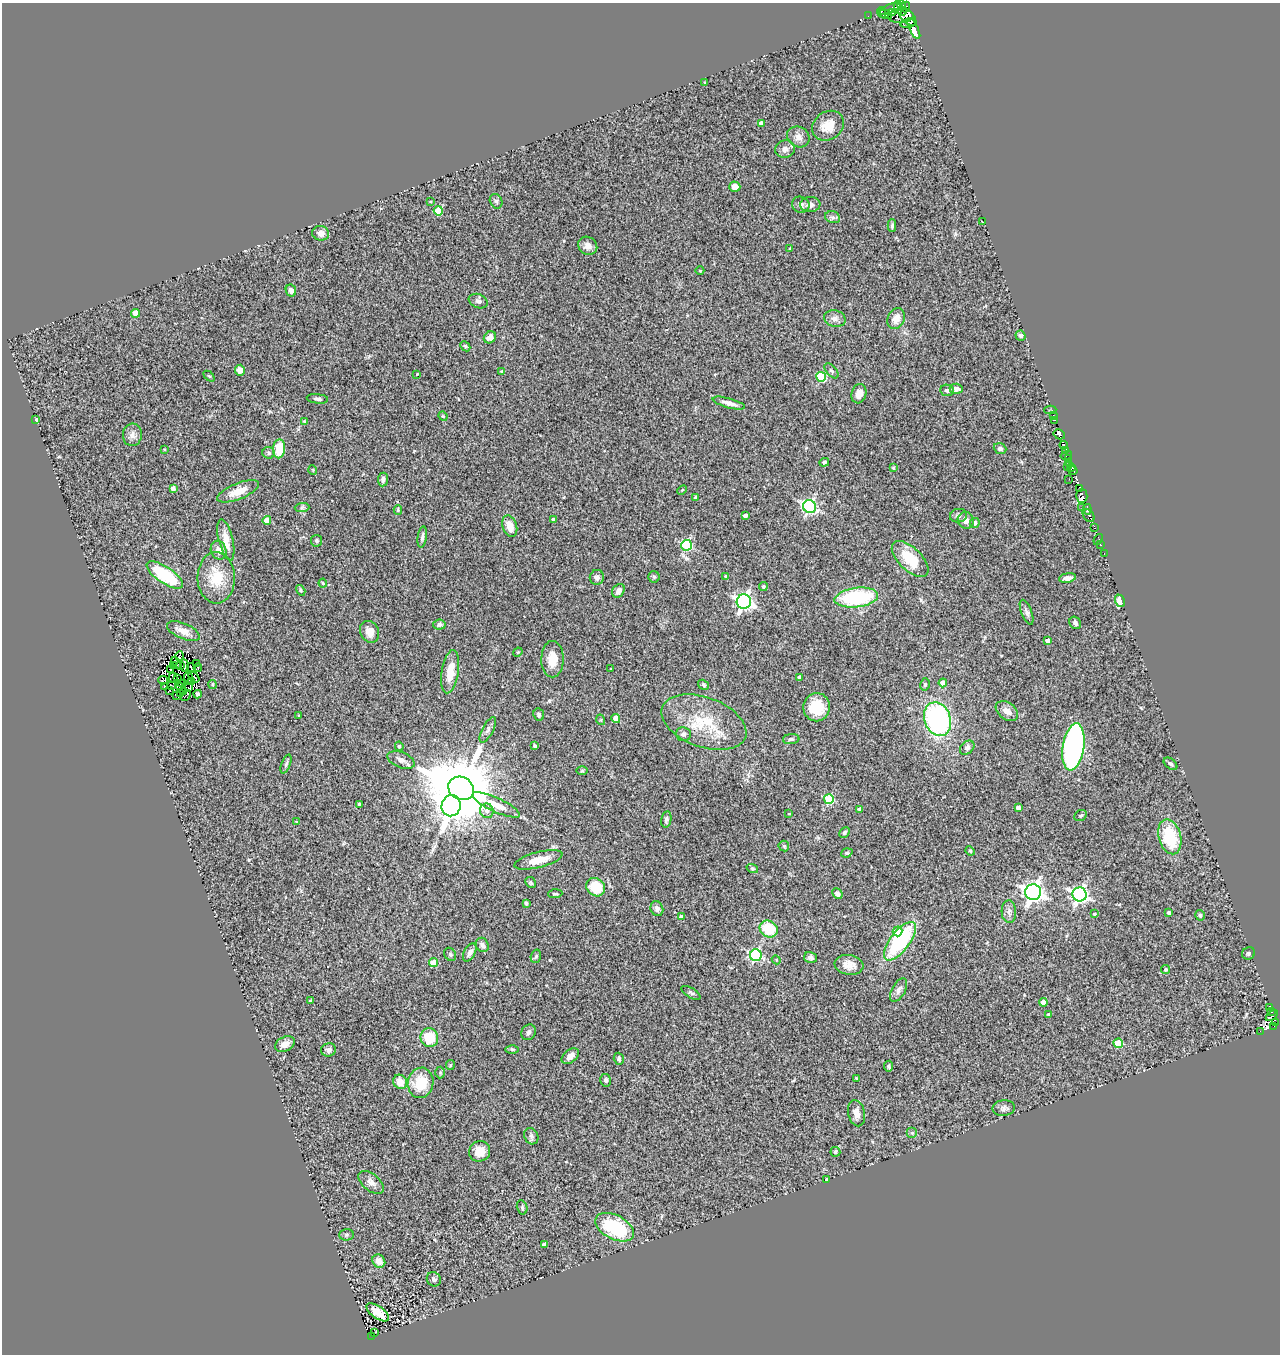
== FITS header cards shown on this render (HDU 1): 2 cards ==
NAXIS1  =                 1278
NAXIS2  =                 1352

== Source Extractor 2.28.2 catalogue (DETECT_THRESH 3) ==
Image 1278 x 1352 px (HDU 1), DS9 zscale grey, 1 PNG px = 1 image px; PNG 1282 x 1356 px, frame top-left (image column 1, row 1352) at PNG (2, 3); each listed source drawn as its Kron ellipse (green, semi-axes under 4 px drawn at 4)
Background 0.408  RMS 0.1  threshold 0.312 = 3 sigma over >= 5 px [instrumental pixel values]
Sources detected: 272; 6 with non-positive FLUX_AUTO (blend fragments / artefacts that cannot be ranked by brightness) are neither listed nor drawn; the other 266 listed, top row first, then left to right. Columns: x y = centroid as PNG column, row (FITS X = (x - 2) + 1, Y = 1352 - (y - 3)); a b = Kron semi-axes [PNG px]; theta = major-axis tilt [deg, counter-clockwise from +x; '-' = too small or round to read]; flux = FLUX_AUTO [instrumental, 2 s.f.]
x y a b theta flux
901 5 4 3 - 370
898 7 7 4 -82 730
905 7 5 4 - 210
890 9 11 4 22 510
902 11 3 2 - 97
881 12 5 3 - 1200
893 13 3 3 - 35
886 15 6 3 -19 200
868 16 2 2 - 3.1
901 16 13 7 2 210
907 16 11 6 -48 290
908 23 8 5 11 250
914 28 11 4 -64 580
705 82 3 2 - 4.4
761 123 4 4 - 26
828 126 17 14 36 110
798 137 12 10 -33 42
785 149 10 8 20 37
735 187 5 5 - 46
496 201 7 6 - 16
430 202 3 2 - 5.8
810 204 10 7 5 31
801 205 9 8 - 24
438 211 4 4 - 170
833 217 8 6 -20 19
982 221 3 2 - 19
892 226 6 4 89 13
321 233 8 7 - 36
588 246 10 9 - 43
790 248 3 3 - 5.7
700 271 4 3 - 4.4
291 290 6 5 - 31
478 301 10 7 -21 25
136 313 4 4 - 79
896 318 11 8 66 71
835 319 11 8 -13 36
1020 336 5 5 - 15
490 337 6 5 - 34
465 346 6 4 -44 9.7
240 370 5 5 - 57
831 371 9 5 -49 15
502 372 4 3 - 16
417 374 2 2 - 4
209 376 6 4 -43 9.6
821 377 5 5 - 410
956 389 6 5 - 37
947 390 7 5 -9 23
859 394 10 7 74 47
317 399 11 4 -6 19
729 403 16 5 -15 43
1050 410 6 2 0 33
1053 415 3 2 - 9.2
443 416 5 4 - 7.6
36 420 3 3 - 390
1054 420 3 2 - 11
304 421 4 4 - 7.5
1059 434 6 5 - 480
132 435 11 9 84 40
1064 445 4 3 - 39
164 449 3 2 - 5.1
279 449 9 6 85 180
1000 449 6 5 - 17
1066 451 4 3 - 52
269 453 6 5 - 18
1066 455 6 3 14 90
1069 458 4 3 - 79
824 462 5 4 - 13
1069 463 4 2 - 23
1067 466 3 2 - 64
1071 467 4 3 - 59
893 468 4 3 - 8
313 470 5 3 - 5.4
1073 471 5 2 - 130
383 479 7 5 84 23
1069 479 3 2 - 6.5
173 488 4 4 - 29
1080 488 3 2 - 25
682 490 5 3 - 7.5
238 491 22 8 22 110
1082 496 7 5 86 500
696 498 4 4 - 36
809 507 6 6 - 1500
302 508 7 4 1 15
1082 508 3 2 - 17
1087 509 5 3 - 200
398 510 5 4 - 9.7
745 516 4 3 - 23
958 516 8 7 - 22
1089 516 7 5 -53 360
267 520 4 4 - 86
553 520 4 3 - 16
966 520 8 7 - 41
975 523 5 4 - 20
510 526 11 7 -72 75
1094 528 4 3 - 76
422 537 11 4 82 20
1098 539 6 3 56 24
226 540 21 7 -77 90
316 541 6 5 - 14
1100 544 3 3 - 27
687 545 5 5 - 530
219 550 9 7 -70 46
1104 553 3 2 - 12
910 559 23 11 -44 220
165 575 21 8 -34 430
597 577 7 7 - 23
654 577 6 5 - 10
726 577 4 3 - 16
216 578 26 18 -89 200
1067 578 8 4 11 35
323 583 4 4 - 6
763 587 4 4 - 15
301 590 6 4 -59 9.1
618 591 7 5 56 36
856 598 22 9 7 590
1120 601 6 5 - 60
744 602 7 7 - 2200
1027 612 13 5 -68 23
1075 623 6 5 - 22
439 625 6 5 - 23
183 631 17 7 -23 62
369 632 11 9 -64 65
1048 640 4 4 - 18
518 652 5 4 - 6.1
180 656 4 2 - 6.9
552 659 18 11 90 110
176 663 6 3 -61 17
196 663 2 2 - 6.5
174 665 4 3 - 15
181 665 4 2 - 6.2
184 665 6 3 -85 6.8
191 668 5 2 - 9.2
198 668 4 2 - 6.6
611 669 3 2 - 4
171 670 3 3 - 6.8
450 672 22 8 81 130
194 677 7 2 -46 13
800 677 4 3 - 22
173 678 5 2 - 3.5
178 678 3 2 - 4.9
189 678 6 2 -68 12
163 680 4 2 - 7.5
192 682 3 2 - 8.7
181 683 2 2 - 1.6
943 683 4 4 - 73
925 684 6 5 - 12
171 685 3 2 - 3.2
212 685 4 4 - 9.6
704 685 6 4 -34 10
165 686 3 3 - 11
179 686 3 2 - 7
188 688 3 2 - 6.3
170 690 3 2 - 6
183 691 4 2 - 0.3
180 693 3 2 - 7.8
197 694 4 3 - 25
186 695 6 2 46 12
177 696 3 2 - 2.9
817 707 14 13 - 210
1007 711 12 8 -37 49
539 715 6 5 - 14
299 716 4 3 - 6.3
616 718 4 4 - 89
937 719 17 13 -68 1200
601 720 5 3 - 6.7
704 722 44 25 -20 330
488 730 14 5 62 24
683 734 8 7 - 23
791 739 8 5 6 14
399 746 5 4 - 11
535 746 4 3 - 9.3
1073 747 23 11 81 1800
967 748 8 6 43 18
401 760 14 7 -22 36
286 764 10 4 69 15
1170 764 8 4 -38 15
582 771 6 4 1 7.7
461 788 13 11 -29 79000
829 799 5 5 - 350
359 804 3 3 - 8.8
496 805 26 7 -25 100
451 806 11 9 78 4400
1018 808 4 4 - 32
859 809 4 4 - 13
487 811 7 6 - 31
789 814 4 2 - 5.2
1081 816 6 5 - 12
666 819 8 5 79 19
296 822 4 2 - 5.9
845 832 6 4 47 14
1170 837 18 11 -75 350
784 846 5 5 - 10
970 851 5 4 - 8.5
847 853 6 4 19 9
538 860 24 8 14 110
752 868 6 4 -18 8.3
530 882 6 5 - 9.9
596 887 10 8 -43 200
1033 892 8 8 - 3700
555 894 7 3 4 8.4
837 894 6 4 -47 27
1079 894 7 7 - 1900
526 903 4 3 - 11
657 909 8 6 -69 21
1009 912 11 7 -88 28
1169 913 3 3 - 15
1094 914 3 3 - 8.3
1200 915 5 4 - 12
681 917 4 4 - 41
769 929 9 8 - 230
898 931 5 5 - 250
900 941 23 10 53 690
482 945 7 6 - 23
470 952 10 5 62 27
1248 953 6 6 - 12
450 954 7 5 -57 13
756 955 6 6 - 820
536 956 7 5 72 11
811 957 6 5 - 18
776 960 4 4 - 7.1
433 963 4 4 - 150
849 965 14 10 -9 67
1166 970 4 4 - 12
899 990 13 6 61 32
691 993 10 5 -31 17
310 1001 4 3 - 6.2
1043 1002 4 4 - 41
1270 1007 4 3 - 63
1271 1011 4 3 - 92
1049 1014 3 3 - 9.5
1272 1016 7 3 38 41
1276 1023 3 2 - 32
1274 1026 3 2 - 55
1260 1031 2 2 - 19
529 1032 8 6 59 20
429 1038 9 8 - 180
1118 1043 4 4 - 240
285 1044 10 7 28 54
512 1049 6 4 -1 11
329 1050 7 6 - 20
570 1056 10 6 38 38
619 1059 6 5 - 12
450 1065 5 4 - 7.3
889 1066 5 4 - 11
440 1072 6 5 - 11
857 1079 4 3 - 14
606 1080 6 5 - 17
400 1082 7 6 - 87
421 1083 15 13 80 200
1004 1108 11 8 6 30
857 1113 13 8 -77 50
912 1133 5 5 - 12
531 1136 8 6 -64 19
480 1151 11 10 - 92
835 1152 5 5 - 13
827 1179 3 3 - 45
371 1182 15 8 -39 45
522 1207 7 5 -76 12
615 1227 21 12 -27 490
346 1235 7 6 - 14
544 1244 4 3 - 17
379 1261 7 6 - 51
434 1279 7 6 - 21
378 1312 13 6 -35 92
374 1332 3 2 - 9.4
372 1336 2 2 - 17
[6 non-positive-flux detections neither listed nor drawn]